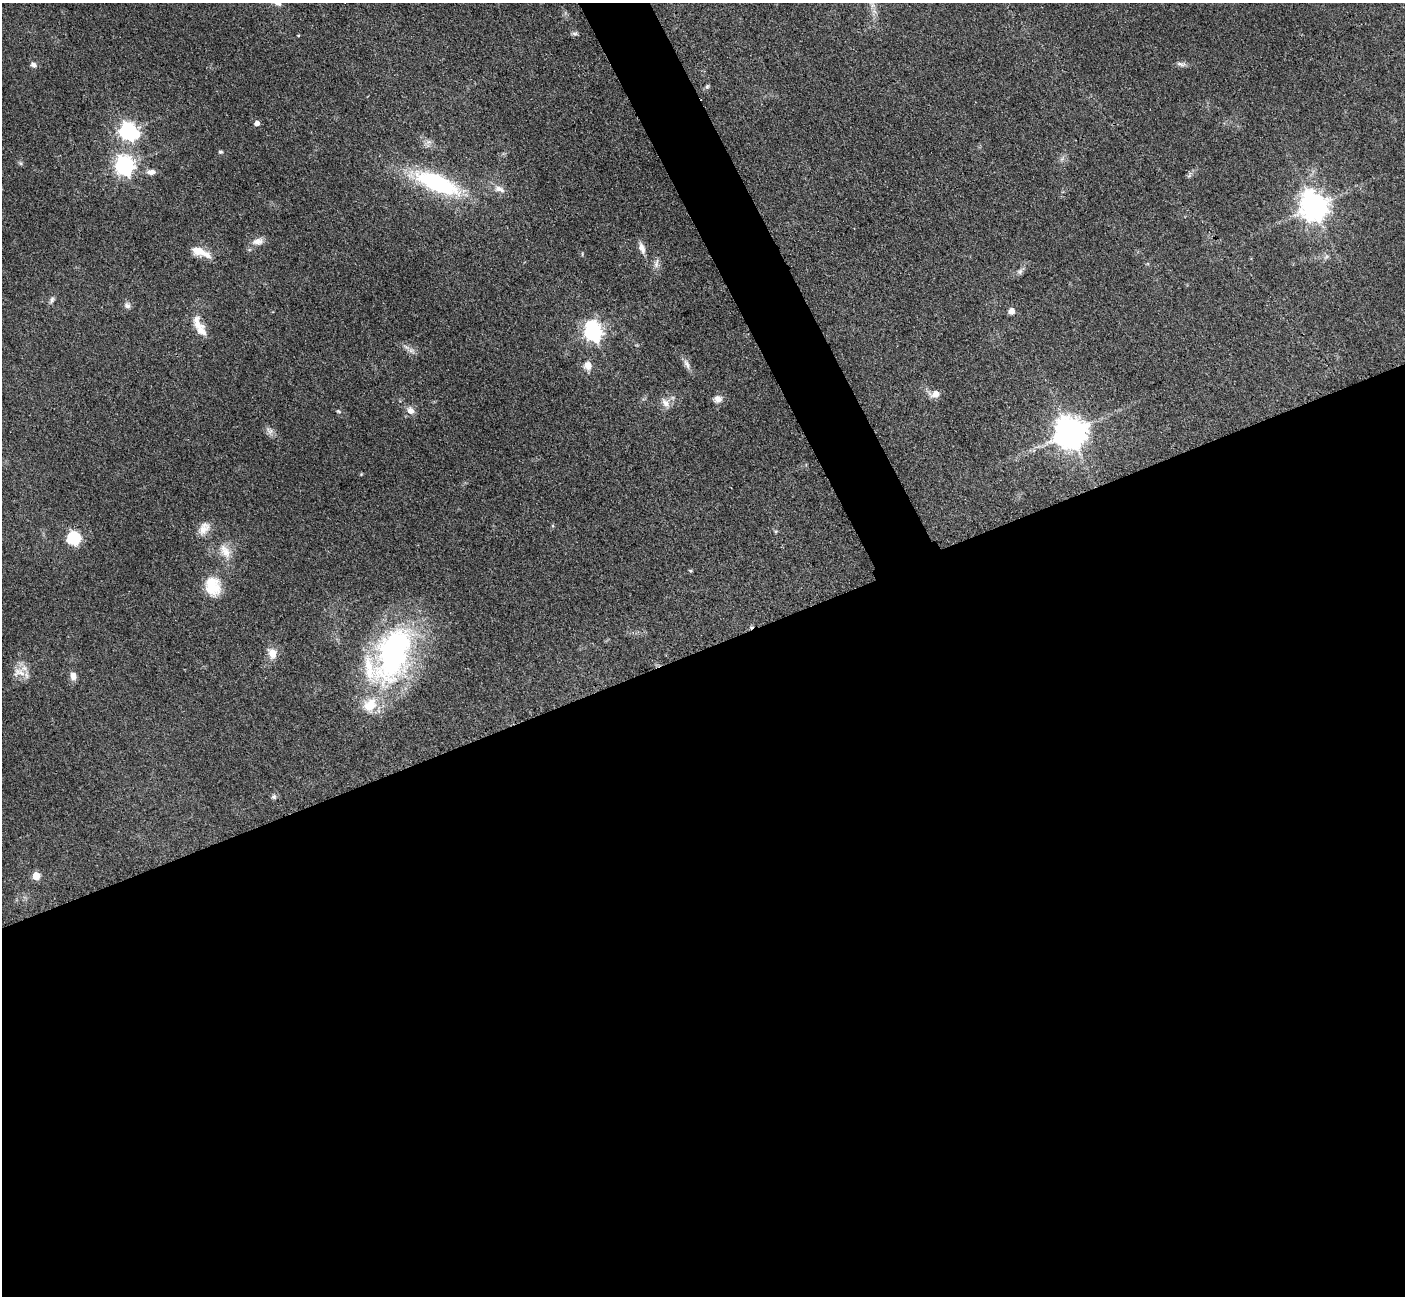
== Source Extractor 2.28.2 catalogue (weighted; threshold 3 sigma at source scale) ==
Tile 15 of 4 x 4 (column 3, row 4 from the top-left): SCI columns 2825-4227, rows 300-1593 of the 5648 x 5638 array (HDU 1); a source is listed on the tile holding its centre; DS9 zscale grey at full resolution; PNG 1407 x 1298 px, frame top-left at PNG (2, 3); no overlay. Shown black and unused: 52% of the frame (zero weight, under 3 of 4 exposures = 2% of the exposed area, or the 3 px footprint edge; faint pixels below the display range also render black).
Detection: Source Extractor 2.28.2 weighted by HDU 2 'WHT'; one run over the whole footprint, this tile lists its part. Background 0.093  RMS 0.0063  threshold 0.0282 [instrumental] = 3 sigma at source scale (4.5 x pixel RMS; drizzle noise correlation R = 1.50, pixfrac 1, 0.05/0.05 arcsec/px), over >= 5 px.
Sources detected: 53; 2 too faint to see at this stretch — not listed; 4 inside a brighter listed object's ellipse — not listed separately; the other 47 listed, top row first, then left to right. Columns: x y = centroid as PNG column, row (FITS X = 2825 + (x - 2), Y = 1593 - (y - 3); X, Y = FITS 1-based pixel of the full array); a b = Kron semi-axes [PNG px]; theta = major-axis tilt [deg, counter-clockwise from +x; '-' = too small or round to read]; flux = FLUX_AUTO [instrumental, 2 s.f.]
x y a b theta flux
574 33 9 4 -1 1.4
298 35 4 2 - 0.56
1181 64 14 5 -7 2.3
33 65 8 6 -19 2.3
707 86 7 5 68 1.2
257 123 5 5 - 3.6
128 131 8 7 - 230
428 142 9 7 2 2.6
220 152 6 4 -1 0.94
20 163 6 5 - 1.1
124 166 8 7 - 290
151 172 11 7 0 3.5
437 183 54 19 -22 76
499 189 16 8 -22 4.9
1314 207 9 9 - 790
258 241 16 9 9 5
642 248 15 7 -69 4.2
198 250 18 12 -17 7.9
656 264 15 6 78 3
1020 272 8 7 - 2
52 300 9 6 78 1.8
127 305 9 8 - 2.3
1012 311 5 5 - 6
197 323 27 12 -79 9
593 332 8 7 - 240
406 347 10 5 -35 2.5
687 364 15 7 -64 3.4
588 366 11 10 - 5.4
935 394 9 7 3 7.3
718 399 10 9 - 4.2
666 403 14 9 -50 4.6
338 411 7 3 -35 0.84
410 411 10 8 -57 4.5
269 431 12 8 -42 3
1071 433 10 9 - 1200
361 474 4 4 - 0.57
204 528 19 12 57 6.9
73 538 6 6 - 84
225 551 23 13 -58 9.6
690 571 4 3 - 0.83
213 586 25 18 -79 19
272 653 12 10 -73 7.1
393 654 76 40 71 150
19 672 19 13 -7 7.6
73 676 10 8 -78 4.1
274 797 7 6 - 1.6
36 876 5 5 - 16